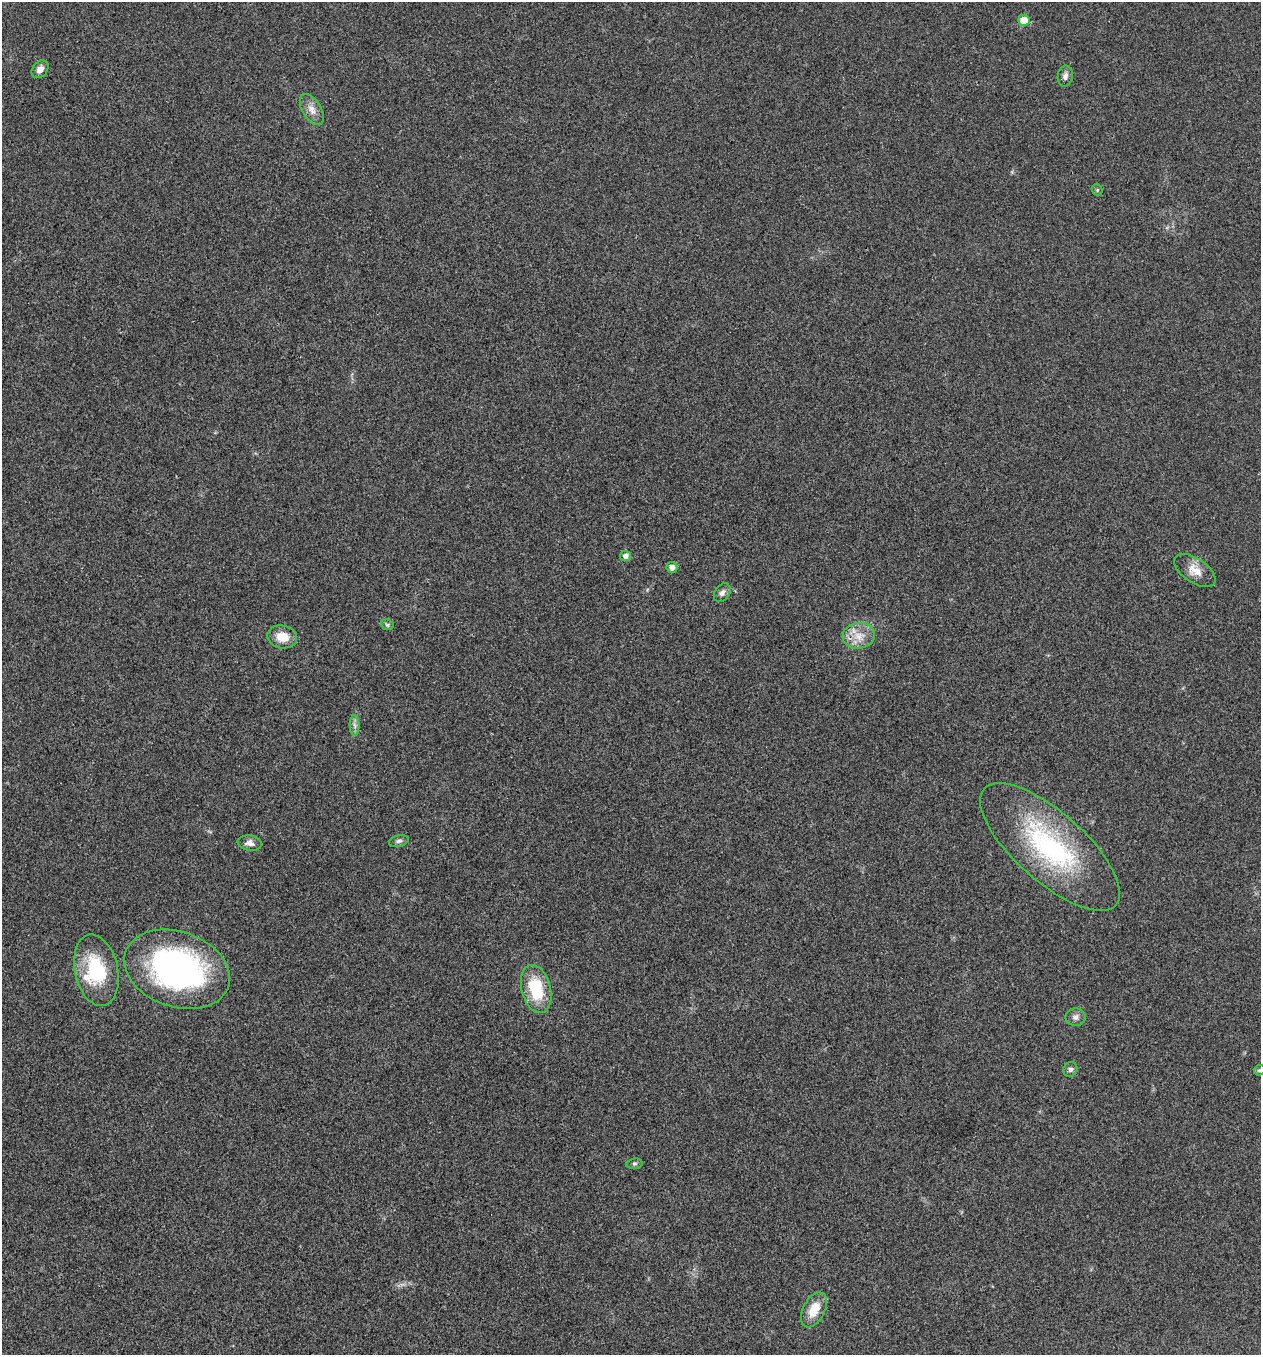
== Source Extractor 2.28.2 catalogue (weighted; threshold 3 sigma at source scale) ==
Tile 11 of 4 x 4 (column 3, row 3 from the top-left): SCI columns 2790-4048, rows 1359-2711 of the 5440 x 5425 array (HDU 1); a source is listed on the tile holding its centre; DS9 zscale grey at full resolution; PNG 1263 x 1357 px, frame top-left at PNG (2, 2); each listed source drawn as its Kron ellipse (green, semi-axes under 4 px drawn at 4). Shown black and unused: <1% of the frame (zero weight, under 3 of 4 exposures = <1% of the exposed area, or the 3 px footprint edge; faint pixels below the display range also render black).
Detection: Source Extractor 2.28.2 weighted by HDU 2 'WHT'; one run over the whole footprint, this tile lists its part. Background 0.0206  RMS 0.0057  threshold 0.0256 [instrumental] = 3 sigma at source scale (4.5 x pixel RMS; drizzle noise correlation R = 1.50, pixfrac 1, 0.05/0.05 arcsec/px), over >= 5 px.
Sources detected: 25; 1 inside a brighter listed object's ellipse — not listed separately; the other 24 listed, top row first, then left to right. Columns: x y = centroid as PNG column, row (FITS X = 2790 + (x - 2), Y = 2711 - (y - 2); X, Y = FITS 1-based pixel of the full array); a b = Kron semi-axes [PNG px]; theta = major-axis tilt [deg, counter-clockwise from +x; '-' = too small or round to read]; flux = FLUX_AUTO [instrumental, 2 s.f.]
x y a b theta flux
1024 20 6 6 - 9.2
40 69 9 7 48 3.8
1065 76 10 7 83 2.5
312 110 17 9 -58 4.9
1097 190 6 5 - 0.88
626 556 5 5 - 2.8
672 567 5 5 - 3.2
1195 571 23 12 -33 7.7
722 593 10 7 55 2.3
387 625 6 5 - 0.88
859 636 16 12 7 8.4
282 637 15 11 -12 9.2
355 726 10 5 -88 2
399 841 10 5 13 1.7
250 843 12 7 -9 2.9
1050 847 88 34 -41 94
177 969 54 37 -19 150
96 970 36 21 -78 35
536 989 24 14 -75 26
1076 1017 10 8 0 2.8
1070 1069 7 7 - 1.7
1259 1070 6 5 - 0.83
634 1164 8 5 6 1.1
814 1310 19 11 63 11